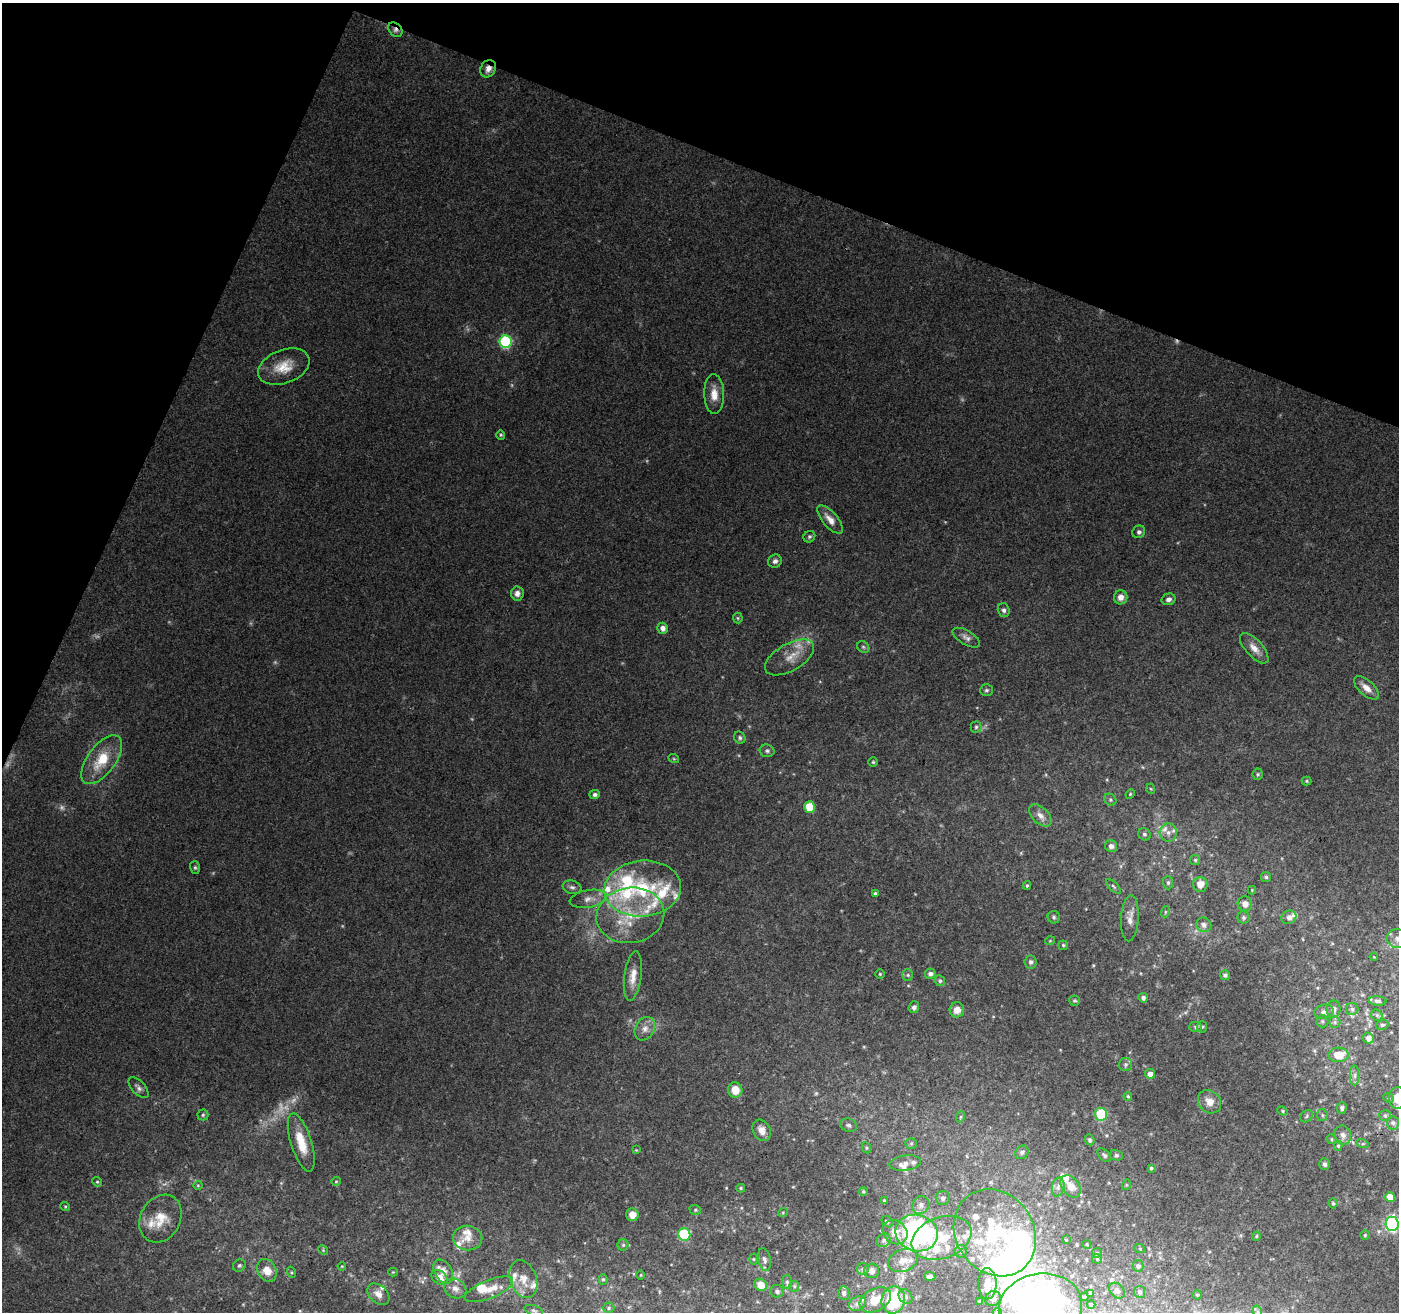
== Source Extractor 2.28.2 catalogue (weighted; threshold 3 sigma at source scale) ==
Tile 2 of 4 x 4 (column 2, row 1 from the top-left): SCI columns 1410-2806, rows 4206-5515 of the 5600 x 5726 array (HDU 1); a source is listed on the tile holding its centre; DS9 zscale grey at full resolution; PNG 1401 x 1314 px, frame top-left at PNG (2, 3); each listed source drawn as its Kron ellipse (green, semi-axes under 4 px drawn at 4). Shown black and unused: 20% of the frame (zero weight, under 3 of 4 exposures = <1% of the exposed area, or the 3 px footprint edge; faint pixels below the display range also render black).
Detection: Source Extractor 2.28.2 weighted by HDU 2 'WHT'; one run over the whole footprint, this tile lists its part. Background 0.128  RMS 0.006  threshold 0.027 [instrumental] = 3 sigma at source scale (4.5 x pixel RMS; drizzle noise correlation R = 1.50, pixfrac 1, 0.0396/0.0396 arcsec/px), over >= 5 px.
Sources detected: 252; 10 too faint to see at this stretch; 5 inside a brighter object's white glare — neither listed nor drawn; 35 inside a brighter listed object's ellipse — not listed separately; the other 202 listed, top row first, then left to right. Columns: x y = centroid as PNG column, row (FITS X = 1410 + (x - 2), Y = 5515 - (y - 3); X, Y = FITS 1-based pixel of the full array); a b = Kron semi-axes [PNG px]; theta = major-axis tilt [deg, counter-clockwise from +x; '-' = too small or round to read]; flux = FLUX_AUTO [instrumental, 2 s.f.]
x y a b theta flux
395 30 8 6 -47 2
488 69 9 7 59 3.9
506 342 6 6 - 70
284 367 27 16 21 14
714 394 20 10 -88 7.6
501 435 4 4 - 0.74
830 519 17 7 -49 5.7
1139 532 6 6 - 1.7
809 537 6 5 - 1.1
775 561 7 6 - 2
517 593 7 6 - 2.6
1121 597 7 6 - 3.9
1168 599 7 5 16 2.2
1004 610 7 6 - 1.8
738 618 5 5 - 0.81
663 628 5 5 - 3.1
966 638 15 7 -30 2.9
863 647 6 5 - 1.2
1254 648 19 8 -48 5.9
790 657 27 13 30 10
1366 688 15 7 -42 4.9
986 690 6 6 - 1.3
976 727 5 5 - 1.1
740 738 6 5 - 1.3
767 751 7 6 - 1.6
674 759 5 3 - 0.57
102 760 28 14 53 19
873 762 4 4 - 0.75
1258 774 5 5 - 0.92
1307 781 5 4 - 0.71
1151 789 5 3 - 0.53
595 794 5 4 - 1.8
1130 794 5 4 - 0.7
1110 800 6 5 - 1.1
809 807 5 5 - 18
1040 815 13 8 -44 4.2
1168 832 9 9 - 4.1
1144 834 6 6 - 1.4
1111 846 6 5 - 3
1195 860 5 5 - 0.9
195 868 6 5 - 1
1266 877 5 5 - 0.98
1168 882 7 5 -90 1.2
1200 884 7 7 - 6.1
1027 885 4 3 - 0.8
1113 886 9 4 -45 1.1
572 887 9 6 -16 1.9
643 889 38 28 5 50
1252 890 4 4 - 0.54
875 893 4 4 - 1.1
588 899 19 8 10 5.3
1245 904 7 7 - 4.3
1165 912 6 3 72 0.74
630 915 34 27 10 34
1054 917 6 6 - 1.3
1243 917 6 6 - 1.4
1289 917 7 6 - 2.8
1130 918 23 9 86 5.2
1204 925 8 7 - 2.5
1398 939 10 9 - 4.2
1050 941 5 3 - 0.48
1063 945 5 4 - 0.94
1374 957 4 3 - 0.49
1031 962 6 6 - 1.6
880 974 4 4 - 0.73
930 974 5 5 - 2.1
908 975 5 5 - 0.99
1225 975 5 5 - 1.8
633 976 25 8 82 7.3
940 981 6 5 - 1.1
1143 998 5 4 - 2.1
1075 1000 5 5 - 0.95
1378 1001 9 4 -4 1.5
914 1007 6 5 - 2.1
1334 1009 9 7 81 2.9
1352 1009 6 6 - 1.6
957 1010 7 7 - 5.2
1324 1012 10 7 14 2.6
1377 1015 6 5 - 1.2
1322 1021 6 6 - 1.1
1335 1022 6 5 - 1.2
1382 1025 6 5 - 1.2
1195 1027 6 5 - 1.2
1202 1027 5 5 - 1.1
645 1029 12 9 59 4.5
1368 1038 5 5 - 3.6
1338 1055 10 7 3 11
1126 1064 6 6 - 1.6
1150 1074 5 5 - 3.5
1355 1075 10 4 90 1.7
138 1088 13 6 -46 2.4
735 1090 7 7 - 8.6
1128 1096 4 4 - 0.93
1388 1098 5 4 - 1
1397 1098 11 8 87 9.1
1209 1102 13 10 -46 5.5
1342 1108 6 4 86 1.8
1282 1111 5 4 - 0.8
1101 1114 6 6 - 33
203 1115 5 5 - 1
1322 1115 6 5 - 1.2
1385 1115 6 5 - 1
1307 1116 7 5 40 1.3
960 1117 6 3 70 0.72
1393 1123 7 6 - 1.4
849 1125 8 6 -20 1.8
762 1130 11 8 -60 4.7
1343 1135 9 8 - 3.1
1332 1139 5 4 - 0.87
1090 1140 5 4 - 0.97
301 1142 30 10 -72 15
911 1143 6 5 - 0.88
1363 1144 6 4 -17 0.88
1338 1146 5 4 - 0.89
866 1148 6 4 -64 0.78
636 1150 4 4 - 0.48
1022 1152 7 6 - 1.5
1104 1155 8 5 -45 1.1
1116 1155 7 5 -14 1.2
905 1163 16 7 8 4.2
1325 1164 6 5 - 1.6
1151 1168 4 3 - 0.84
336 1181 4 4 - 0.67
97 1182 5 4 - 0.79
198 1185 4 4 - 0.59
1126 1185 5 3 - 0.58
1071 1186 12 8 -51 7.2
1058 1187 10 6 79 2.5
741 1188 4 4 - 0.81
863 1191 4 4 - 0.78
1390 1197 5 5 - 7.8
943 1198 7 7 - 2.1
884 1201 3 3 - 0.66
1333 1203 5 4 - 0.85
921 1205 9 8 - 3.2
65 1206 5 3 - 0.58
695 1210 6 5 - 0.87
783 1212 5 3 - 0.52
632 1215 6 6 - 5.9
160 1219 25 20 61 14
887 1222 6 4 -49 1.1
1392 1224 7 6 - 110
895 1232 13 11 -41 7.9
917 1233 21 18 -14 140
995 1233 46 39 -55 61
684 1234 6 6 - 44
1365 1235 5 4 - 0.82
1256 1236 5 4 - 0.76
468 1238 15 12 -7 6.3
941 1238 31 20 19 26
884 1240 7 6 - 1.9
1066 1240 3 3 - 0.53
623 1245 5 5 - 1.1
1087 1245 4 3 - 0.5
1140 1249 5 3 - 0.6
323 1250 5 4 - 0.67
961 1251 6 6 - 1.4
1097 1253 5 4 - 0.77
754 1259 5 3 - 0.57
764 1259 12 6 -78 2.4
1097 1259 5 5 - 0.73
903 1261 15 11 20 6
239 1266 6 6 - 1.2
342 1266 4 3 - 0.51
1138 1266 5 5 - 1.8
863 1269 6 6 - 1.3
267 1270 12 9 -63 8.4
443 1271 13 8 -61 4.6
872 1271 7 7 - 2.6
291 1272 6 3 -72 0.76
393 1272 4 4 - 0.55
641 1275 4 3 - 0.5
930 1276 5 3 - 1.8
439 1277 9 6 -39 5.9
523 1279 19 13 -70 8.3
603 1279 5 4 - 1
787 1282 7 5 -88 1.2
987 1284 15 9 89 7.7
761 1285 6 6 - 7
794 1286 5 5 - 0.85
455 1288 11 9 -29 3.8
489 1289 26 9 22 9.3
777 1291 7 6 - 1.6
1117 1291 9 6 -46 1.8
1140 1292 6 5 - 1.6
844 1293 7 5 -86 1.7
1091 1293 4 3 - 1.1
378 1294 12 9 -43 4.6
1197 1295 5 4 - 0.81
905 1297 8 6 -51 1.6
1084 1297 4 4 - 0.78
993 1299 8 7 - 3.2
875 1300 17 11 29 8.3
893 1300 13 11 76 35
980 1301 3 2 - 0.56
857 1303 9 7 33 2.3
1091 1304 4 3 - 0.93
1040 1307 42 33 11 250
609 1308 6 5 - 1
534 1311 9 5 -18 1.5
997 1312 4 4 - 2.2
1258 1312 6 4 -72 1
Overlapping masked pixels (flux is a lower limit): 2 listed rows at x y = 395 30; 488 69
Isophote crosses this tile's border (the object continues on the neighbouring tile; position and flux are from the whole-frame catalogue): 6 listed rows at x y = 1398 939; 1397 1098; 1392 1224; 1040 1307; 997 1312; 1258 1312